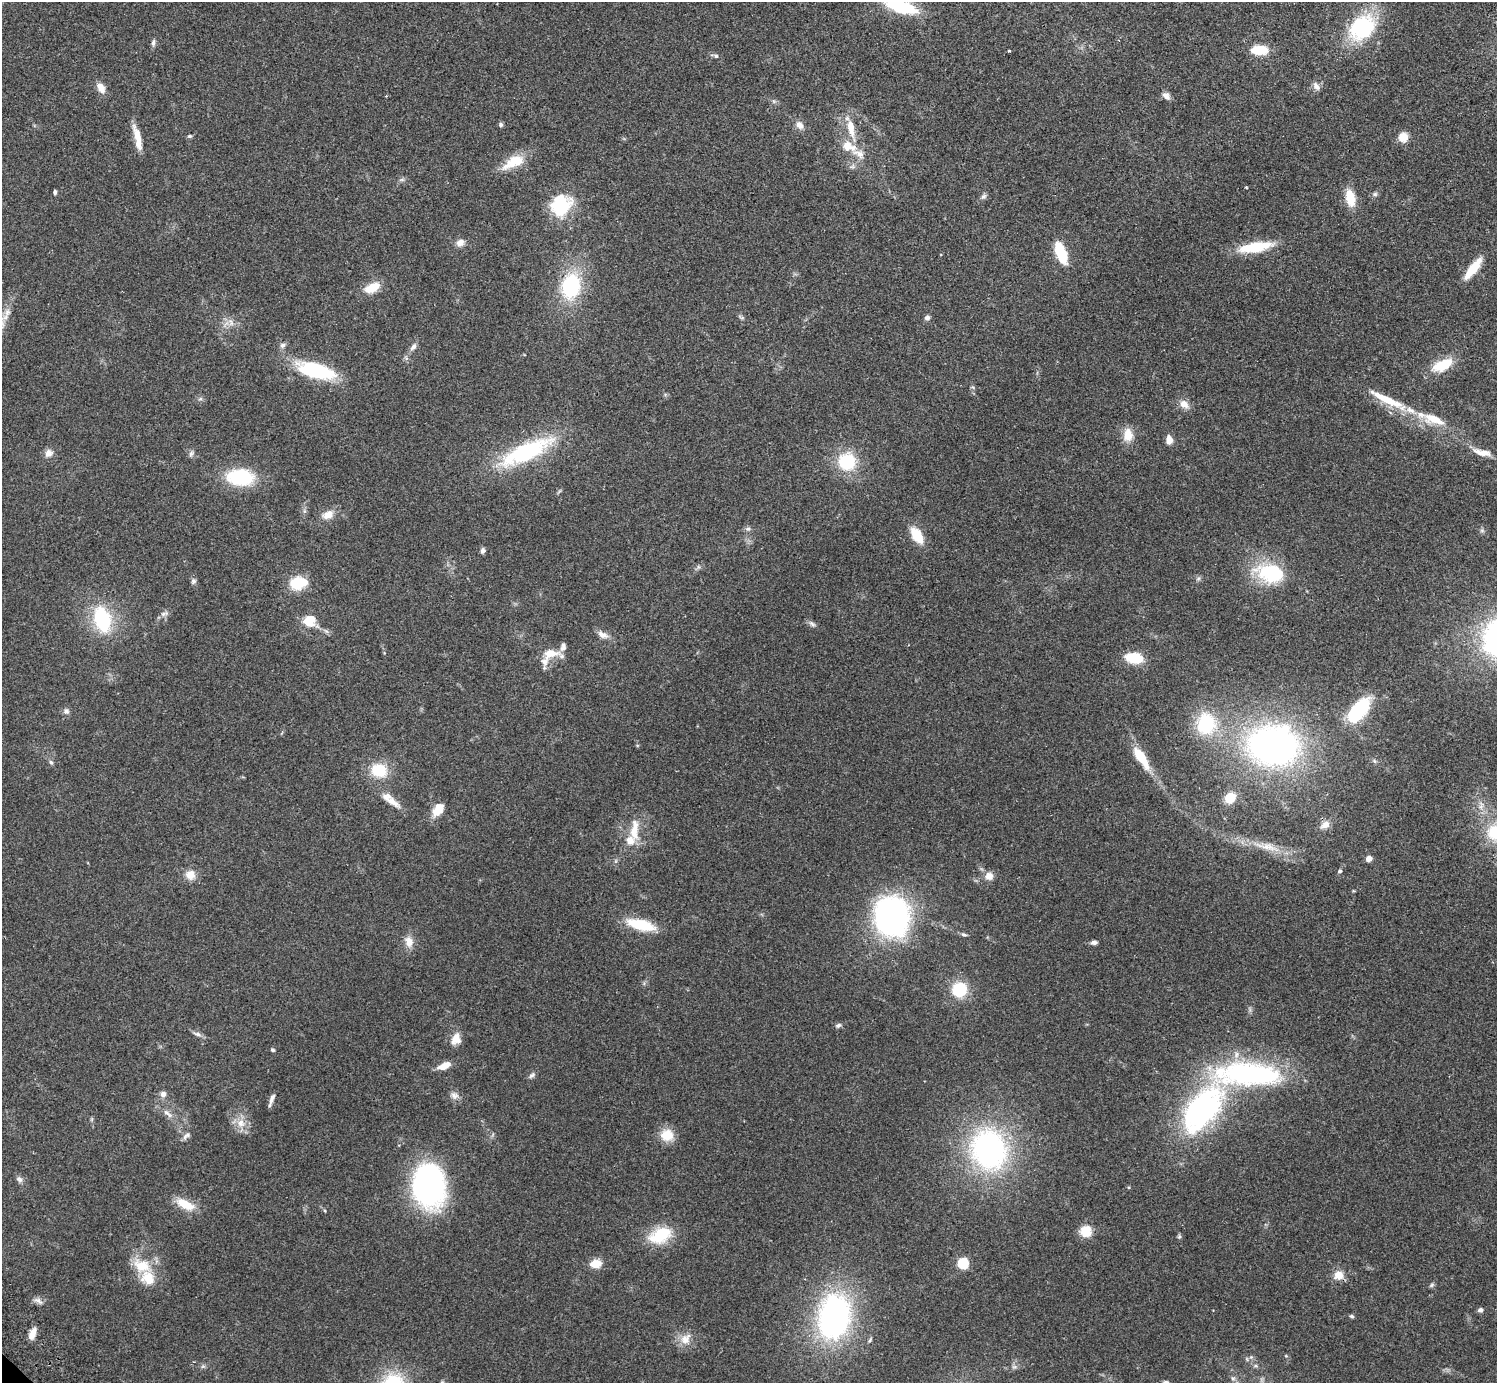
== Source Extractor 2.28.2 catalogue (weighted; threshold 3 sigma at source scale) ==
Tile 10 of 4 x 4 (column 2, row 3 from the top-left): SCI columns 1540-3034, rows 1587-2967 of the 6072 x 6073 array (HDU 1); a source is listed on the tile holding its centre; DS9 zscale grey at full resolution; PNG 1499 x 1385 px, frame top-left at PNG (2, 2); no overlay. Shown black and unused: <1% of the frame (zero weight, under 2 of 3 exposures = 3% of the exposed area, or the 3 px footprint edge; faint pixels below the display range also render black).
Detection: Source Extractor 2.28.2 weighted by HDU 2 'WHT'; one run over the whole footprint, this tile lists its part. Background 0.0731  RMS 0.0082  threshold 0.037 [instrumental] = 3 sigma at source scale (4.5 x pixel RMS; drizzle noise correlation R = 1.50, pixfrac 1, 0.05/0.05 arcsec/px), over >= 5 px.
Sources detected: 138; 1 inside a brighter object's white glare — not listed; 6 inside a brighter listed object's ellipse — not listed separately; the other 131 listed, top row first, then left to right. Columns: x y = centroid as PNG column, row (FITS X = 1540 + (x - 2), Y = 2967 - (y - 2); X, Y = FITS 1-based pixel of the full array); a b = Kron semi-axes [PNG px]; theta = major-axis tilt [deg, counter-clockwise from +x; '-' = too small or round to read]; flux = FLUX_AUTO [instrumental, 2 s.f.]
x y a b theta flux
901 7 30 11 -16 46
1362 28 28 21 39 71
153 43 8 5 82 2.5
1259 50 11 7 0 31
1009 51 3 3 - 3.3
716 56 6 5 - 1.5
1316 86 12 7 -56 3.7
101 88 12 8 -62 7.5
1166 96 10 7 -43 4.2
501 125 6 5 - 1.7
800 125 12 8 -54 5
851 128 25 8 -80 14
190 136 6 4 -1 1.3
1403 137 8 8 - 12
137 138 30 7 -77 12
848 146 25 14 -22 15
513 162 31 13 28 19
852 166 9 5 24 2.2
402 180 7 4 0 1.5
1246 187 3 2 - 0.69
55 192 5 4 - 1.8
1375 194 7 6 - 1.7
984 196 8 6 41 2.2
1350 198 18 10 -76 17
561 207 28 22 39 39
460 243 10 8 26 4.9
1255 247 32 9 10 38
1061 252 22 10 -69 29
1473 268 25 8 52 20
571 286 22 16 78 72
372 288 16 9 24 17
7 312 12 8 76 4.9
741 317 11 3 -30 1.4
927 318 6 6 - 2.6
231 322 12 7 -64 4.3
283 345 8 7 - 2.5
413 347 10 7 52 3.4
1442 365 24 11 24 23
316 370 42 15 -16 63
200 399 6 4 18 1.3
1387 400 49 9 -26 30
1184 404 13 9 -42 6.9
1434 419 20 8 -19 22
1128 435 17 12 -89 12
1169 440 10 7 -81 6
526 452 63 19 26 88
1485 452 35 7 -13 8.9
48 453 11 9 55 5
191 454 9 6 67 2.2
847 462 17 17 - 40
240 477 24 14 -3 56
328 515 15 10 25 8.5
748 529 8 6 1 2
1482 531 7 4 0 1.4
917 535 12 7 -59 29
483 550 7 5 84 2.2
1270 573 32 20 -14 54
1198 579 6 4 19 1.4
194 581 8 7 - 2.1
297 583 12 11 - 27
164 614 13 6 18 3
102 619 26 16 -74 58
309 621 14 14 - 16
812 624 11 5 -40 2.3
603 635 16 8 -27 5.3
550 654 25 12 11 13
1134 658 21 12 -9 19
66 711 8 8 - 2.7
1358 711 30 14 48 58
1206 724 22 19 86 50
1273 745 42 33 -1 330
1141 757 28 9 -56 26
1374 761 7 5 -60 1.6
51 762 7 5 -66 1.6
379 770 13 11 -9 31
1230 798 9 7 49 21
393 802 25 9 -35 9.7
438 809 16 9 53 13
1325 825 13 8 30 6.2
634 830 31 11 87 16
1496 833 21 17 -30 35
1267 847 41 9 -13 18
1369 859 6 6 - 4.7
1340 871 6 5 - 1.5
190 875 12 11 - 9
989 876 10 9 - 6.9
892 917 28 23 -75 290
641 925 28 10 -14 35
964 934 8 5 -27 1.8
409 942 15 11 -75 8
1094 942 8 5 6 2.5
959 989 13 12 - 34
838 1025 8 6 18 2
197 1034 12 5 -14 2.7
456 1039 16 11 69 8.9
273 1050 5 4 - 1.3
444 1066 15 7 22 9.3
1248 1074 88 28 -2 150
532 1075 10 6 36 2.2
163 1094 8 7 - 3.5
454 1095 11 9 -3 4.1
272 1099 14 5 69 3.7
1202 1110 61 32 51 190
168 1114 18 6 -35 5.1
241 1123 13 11 83 8.8
186 1135 13 6 41 3
667 1135 15 14 - 15
989 1149 38 32 -72 200
19 1179 10 7 -43 2.7
428 1185 35 24 -87 260
185 1204 22 10 -26 17
1086 1231 15 14 - 12
660 1235 27 17 25 32
1179 1237 6 5 - 1.3
963 1263 5 5 - 74
596 1264 10 7 7 14
142 1266 26 17 -21 24
1338 1275 14 12 27 8.5
1432 1285 8 5 37 1.4
38 1301 15 7 -30 3.6
1480 1310 6 5 - 2.4
1352 1316 6 4 -28 1.4
834 1317 39 27 81 230
32 1334 15 7 67 6.5
685 1339 17 13 51 9.8
870 1340 8 3 58 1.3
1286 1356 5 3 - 0.81
1251 1357 5 5 - 1.4
203 1366 7 4 18 1.4
1014 1367 9 4 -8 1.8
1233 1378 7 6 - 2.2
Isophote crosses this tile's border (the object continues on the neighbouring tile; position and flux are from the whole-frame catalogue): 2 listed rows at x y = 901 7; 1496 833